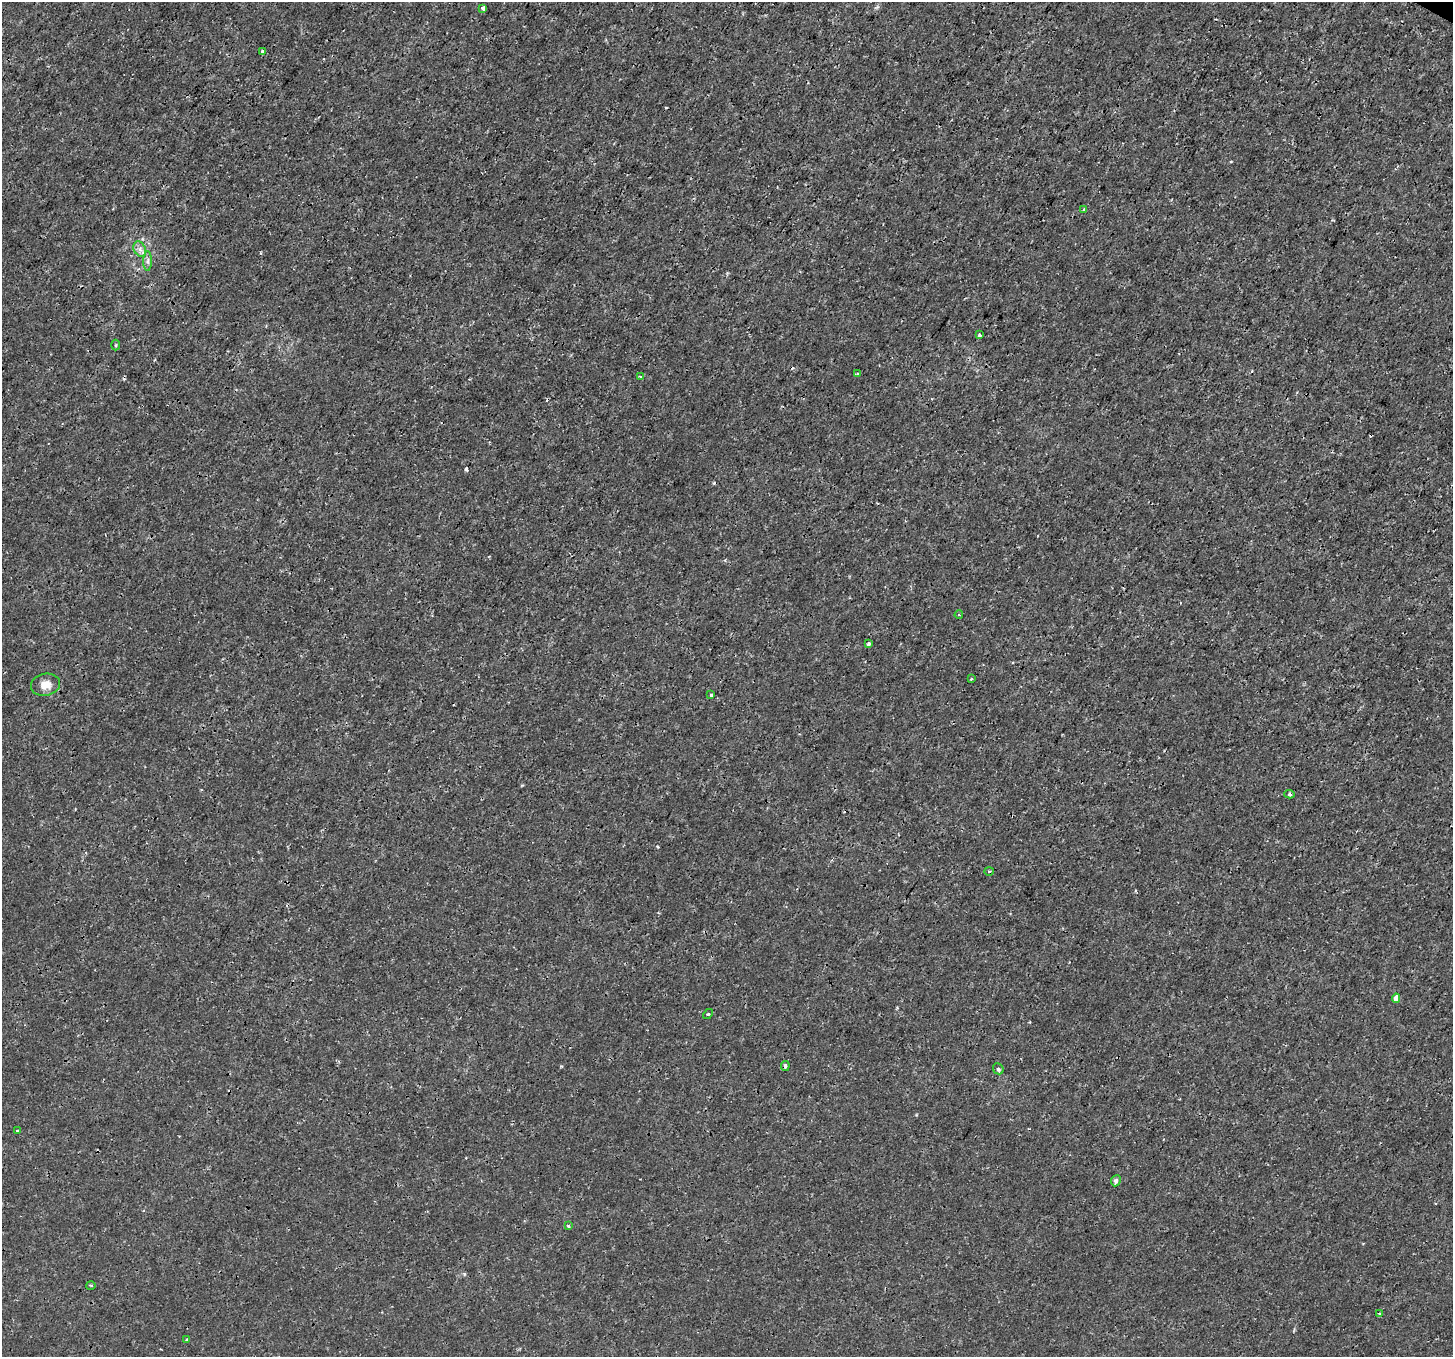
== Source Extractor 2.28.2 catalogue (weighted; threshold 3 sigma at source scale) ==
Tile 10 of 4 x 4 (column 2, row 3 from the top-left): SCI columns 1484-2934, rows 1601-2955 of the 5878 x 5975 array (HDU 1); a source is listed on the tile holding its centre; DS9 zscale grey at full resolution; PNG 1455 x 1359 px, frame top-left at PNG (2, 2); each listed source drawn as its Kron ellipse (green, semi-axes under 4 px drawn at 4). Shown black and unused: <1% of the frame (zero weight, under 3 of 4 exposures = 5% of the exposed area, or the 3 px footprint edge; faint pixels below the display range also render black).
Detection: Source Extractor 2.28.2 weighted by HDU 2 'WHT'; one run over the whole footprint, this tile lists its part. Background -9.67e-05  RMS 0.001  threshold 0.0045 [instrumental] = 3 sigma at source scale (4.5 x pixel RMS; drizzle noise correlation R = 1.50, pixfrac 1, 0.0396/0.0396 arcsec/px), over >= 5 px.
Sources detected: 31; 5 cosmic-ray / hot-pixel residue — neither listed nor drawn; the other 26 listed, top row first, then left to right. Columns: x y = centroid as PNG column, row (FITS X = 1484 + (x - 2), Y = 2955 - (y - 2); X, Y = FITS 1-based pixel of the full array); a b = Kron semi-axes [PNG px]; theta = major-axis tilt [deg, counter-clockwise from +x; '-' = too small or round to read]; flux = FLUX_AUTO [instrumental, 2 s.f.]
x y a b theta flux
483 8 3 3 - 0.4
262 51 3 3 - 0.19
1084 210 4 4 - 0.17
140 249 8 6 -60 0.42
148 261 10 4 89 0.28
980 335 4 3 - 0.2
116 345 5 3 - 0.1
857 374 4 3 - 0.1
640 377 4 4 - 0.12
959 615 4 3 - 0.093
869 644 4 3 - 0.31
971 679 3 2 - 0.092
45 685 14 11 11 1.1
711 695 3 3 - 0.2
1289 794 5 4 - 0.22
989 871 4 4 - 0.15
1396 998 5 4 - 0.67
708 1014 6 3 42 0.12
785 1066 5 3 - 0.3
998 1069 6 5 - 0.17
17 1131 3 2 - 0.12
1116 1181 5 5 - 0.32
568 1226 4 3 - 0.13
91 1285 5 3 - 0.11
1379 1314 3 3 - 0.23
187 1340 4 3 - 0.39